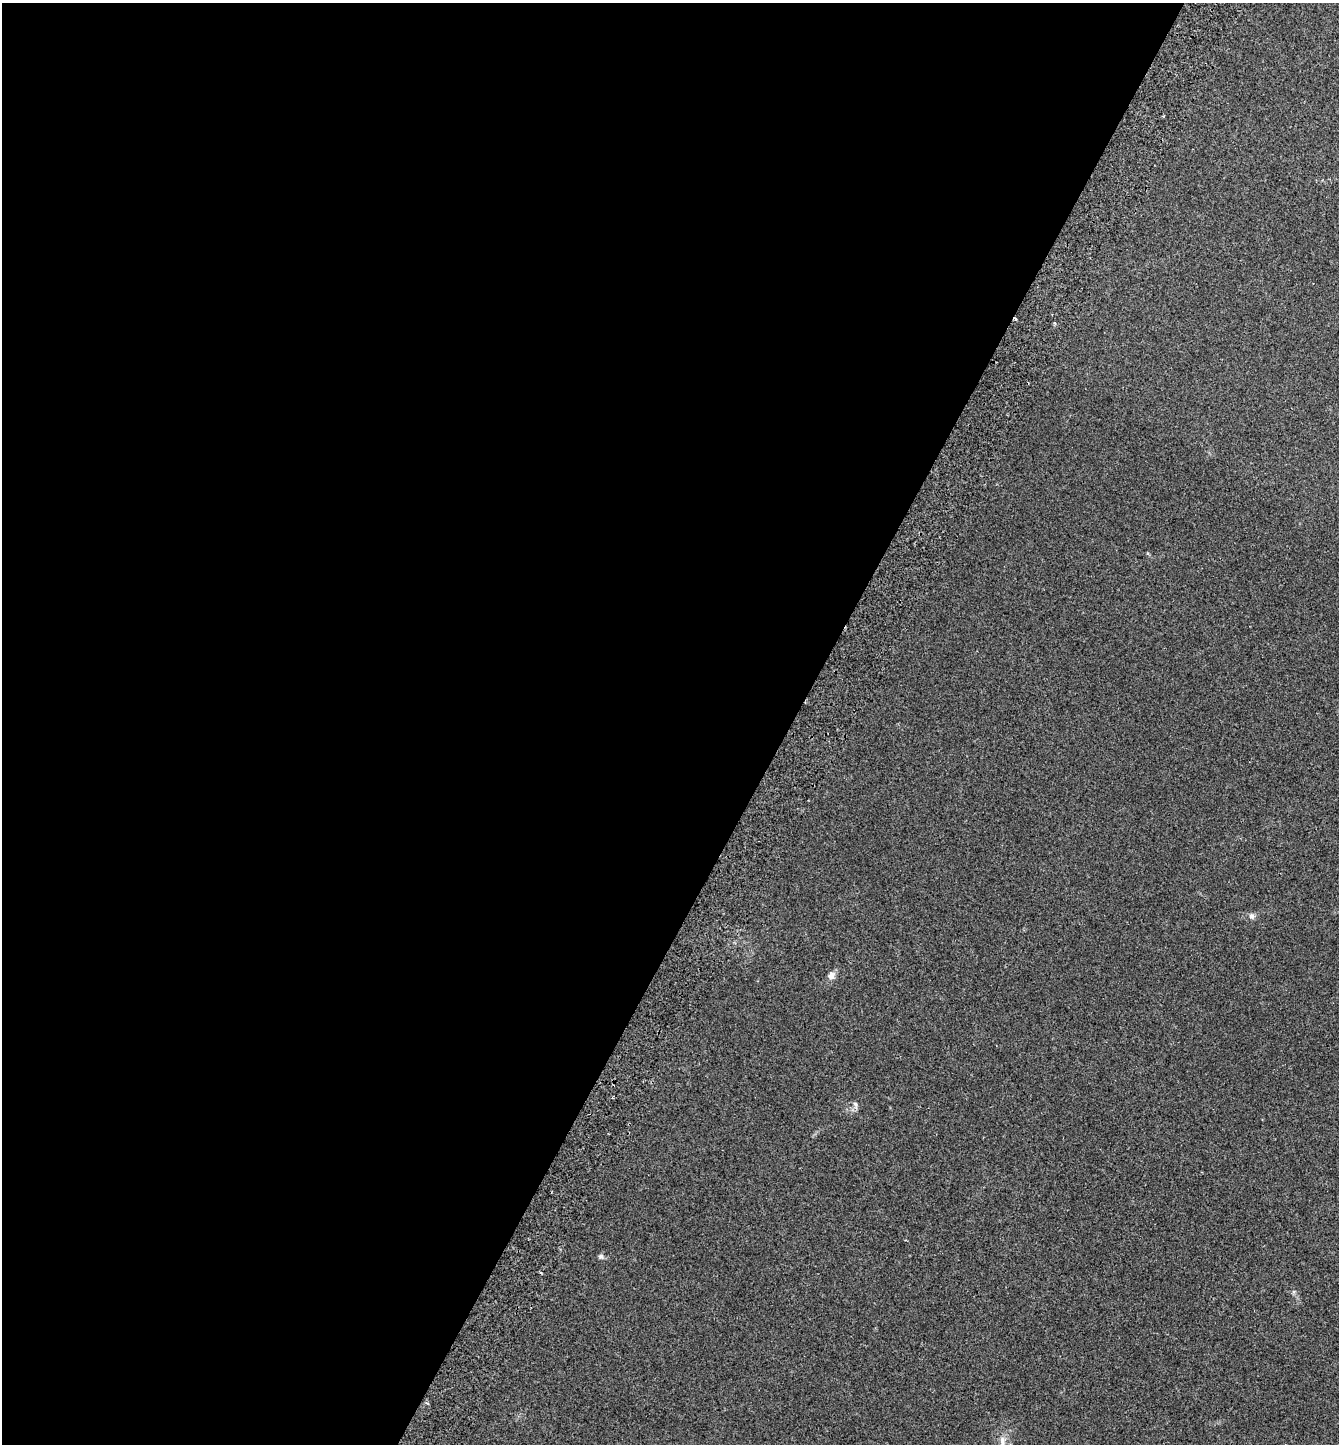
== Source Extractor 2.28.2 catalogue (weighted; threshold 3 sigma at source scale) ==
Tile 5 of 4 x 4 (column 1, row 2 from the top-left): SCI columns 202-1538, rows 2922-4363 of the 5887 x 5839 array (HDU 1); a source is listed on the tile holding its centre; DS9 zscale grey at full resolution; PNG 1341 x 1446 px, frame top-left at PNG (2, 3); no overlay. Shown black and unused: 59% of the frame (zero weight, under 2 of 3 exposures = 3% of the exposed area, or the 3 px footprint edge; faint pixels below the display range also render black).
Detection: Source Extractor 2.28.2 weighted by HDU 2 'WHT'; one run over the whole footprint, this tile lists its part. Background 0.0585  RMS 0.0077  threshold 0.0346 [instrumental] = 3 sigma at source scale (4.5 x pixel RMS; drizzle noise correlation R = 1.50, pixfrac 1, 0.05/0.05 arcsec/px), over >= 5 px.
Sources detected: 6; all 6 listed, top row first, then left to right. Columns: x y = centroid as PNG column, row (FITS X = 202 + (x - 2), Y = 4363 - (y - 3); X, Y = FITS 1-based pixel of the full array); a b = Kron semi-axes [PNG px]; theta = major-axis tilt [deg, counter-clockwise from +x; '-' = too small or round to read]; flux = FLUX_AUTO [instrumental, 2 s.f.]
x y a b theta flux
1015 319 4 3 - 0.93
1251 916 8 7 - 2.3
831 975 11 9 84 3.9
855 1104 8 5 -60 1.7
601 1256 7 6 - 1.7
1002 1441 13 7 -90 4.1
Overlapping masked pixels (flux is a lower limit): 1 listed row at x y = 1015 319